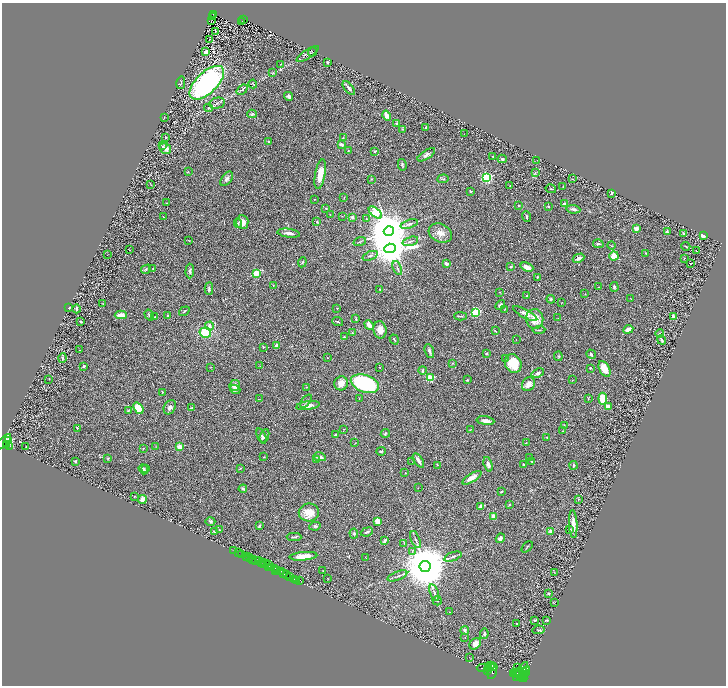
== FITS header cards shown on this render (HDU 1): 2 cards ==
NAXIS1  =                 1448
NAXIS2  =                 1367

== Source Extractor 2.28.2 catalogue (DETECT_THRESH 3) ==
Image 1448 x 1367 px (HDU 1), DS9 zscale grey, zoomed out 1/2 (1 PNG px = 2 x 2 image px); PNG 728 x 688 px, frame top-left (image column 1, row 1366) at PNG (2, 3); each listed source drawn as its Kron ellipse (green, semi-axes under 4 px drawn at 4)
Background 0.396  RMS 0.028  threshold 0.0852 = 3 sigma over >= 5 px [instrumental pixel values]
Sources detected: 356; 33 cannot appear on this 1/2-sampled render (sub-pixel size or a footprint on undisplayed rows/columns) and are neither listed nor drawn; the other 323 listed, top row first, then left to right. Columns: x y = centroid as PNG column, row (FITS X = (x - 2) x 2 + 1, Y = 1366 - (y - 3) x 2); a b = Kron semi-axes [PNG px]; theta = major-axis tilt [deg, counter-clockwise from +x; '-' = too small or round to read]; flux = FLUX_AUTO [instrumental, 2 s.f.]
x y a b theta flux
213 14 3 2 - 57
212 17 2 1 - 3.7
243 19 2 2 - 56
211 20 3 1 - 2
242 22 2 1 - 3.9
215 32 2 1 - 1.8
209 39 2 1 - 0.98
206 52 3 2 - 52
312 52 5 3 - 5.2
308 54 13 4 34 17
328 62 3 3 - 10
281 64 2 2 - 2.3
273 73 4 2 - 3.3
181 83 6 2 78 5.5
207 83 21 10 44 1100
253 84 4 3 - 4.6
349 88 8 3 -49 19
242 90 6 4 39 9.3
289 96 4 3 - 17
217 103 8 5 13 15
208 108 4 3 - 5.1
252 114 5 4 - 10
387 115 5 3 - 38
164 117 2 2 - 2.3
397 123 3 3 - 12
426 127 3 2 - 7.7
402 129 3 2 - 4.6
464 134 4 2 - 3
343 137 3 3 - 3.5
166 138 3 3 - 4.3
269 142 2 2 - 6.6
341 144 4 3 - 20
163 146 2 2 - 5.9
165 149 6 5 - 29
348 151 2 1 - 2.9
375 151 2 2 - 19
426 155 10 4 33 16
493 156 2 2 - 13
502 159 4 4 - 6.8
537 160 2 1 - 1.4
402 165 6 3 -77 7.2
188 172 3 2 - 1.9
535 172 4 2 - 4
320 174 15 5 80 71
487 177 3 3 - 960
227 179 8 5 55 16
372 179 2 2 - 2.3
443 179 6 3 4 7.6
573 179 2 1 - 2.5
151 184 4 1 - 2
510 185 2 1 - 2.1
563 186 2 1 - 1.9
551 189 5 2 - 4.9
470 191 2 2 - 24
611 193 4 2 - 6.7
344 197 3 2 - 3.6
314 199 2 1 - 2.2
167 203 2 2 - 4.2
564 203 4 2 - 8.2
519 206 2 2 - 4.3
548 206 2 2 - 10
326 208 3 2 - 2.9
573 209 7 3 -6 16
375 212 8 4 -40 600
330 214 2 2 - 2.2
342 216 2 1 - 1.7
163 217 2 2 - 2.2
352 217 3 3 - 13
526 217 5 2 - 8.2
367 219 4 3 - 5.6
242 222 7 6 - 45
317 222 3 2 - 5.1
238 223 4 3 - 6.7
409 224 9 3 17 14
636 229 4 3 - 17
389 231 5 4 - 27000
667 232 4 3 - 9.4
289 233 11 3 -7 23
440 233 12 9 -26 40
683 234 2 2 - 13
703 235 3 3 - 40
189 241 3 2 - 2.2
410 241 8 3 17 10
360 242 6 2 19 5.1
598 244 5 2 - 7.6
611 246 4 2 - 3.3
686 246 5 2 - 4.9
390 248 6 4 5 16000
129 250 2 1 - 2.5
696 250 3 1 - 1.7
646 253 2 2 - 3.2
107 255 2 1 - 1.5
370 256 8 3 20 10
614 256 5 4 - 59
578 258 6 3 29 21
684 258 2 2 - 2.3
302 262 5 3 - 7.4
446 263 3 2 - 29
691 263 2 1 - 29
511 266 3 2 - 5.8
527 267 6 4 -21 37
153 268 2 2 - 3.2
397 268 7 2 -66 6.9
146 269 5 3 - 6.4
190 271 7 4 89 13
256 273 3 3 - 240
537 277 2 2 - 6.4
273 285 3 2 - 2.5
599 287 3 1 - 1.7
614 287 5 4 - 8.7
209 289 6 3 -88 11
380 289 2 2 - 2.9
500 292 2 1 - 1.7
585 294 2 2 - 2
527 295 3 2 - 3.6
551 299 4 3 - 8.8
631 299 3 1 - 1.8
562 302 3 2 - 2.2
102 304 3 1 - 1.6
500 305 5 3 - 9.9
69 307 2 2 - 3
337 308 2 2 - 7.2
77 309 4 2 - 7.3
505 309 3 1 - 2.2
184 311 6 2 36 6.4
475 312 3 3 - 620
525 314 13 4 -28 28
121 315 6 3 2 44
149 315 6 3 -57 7.9
168 316 3 3 - 6.7
460 316 6 3 -3 8.8
673 316 3 2 - 15
155 317 4 2 - 4
558 318 3 2 - 1.8
356 319 3 2 - 6.2
535 319 10 8 -82 80
80 321 2 2 - 8.4
338 322 6 2 -21 4.5
369 325 5 3 - 36
209 326 4 3 - 26
628 329 5 3 - 29
380 330 8 6 -80 51
539 330 6 2 4 6.2
495 331 4 2 - 3.6
205 333 6 5 - 170
352 333 3 2 - 3.1
660 333 4 2 - 3.4
344 337 3 2 - 4.8
394 339 5 2 - 7.1
516 339 2 1 - 1.3
662 340 5 2 - 7.9
277 345 3 2 - 19
263 347 4 3 - 4.5
80 350 2 1 - 1.9
429 351 7 4 -68 16
486 353 3 3 - 6.1
591 354 5 3 - 6.7
558 356 5 3 - 6.3
63 358 5 3 - 8
327 358 2 2 - 3
505 358 3 3 - 3.6
452 363 2 2 - 2.9
513 364 10 8 -60 120
84 366 2 2 - 26
260 366 3 2 - 2
211 367 3 2 - 2.6
380 367 2 1 - 1.7
590 368 3 2 - 3.3
604 369 8 5 -62 77
422 370 4 2 - 8
538 373 6 4 20 12
430 378 3 3 - 260
49 379 2 1 - 2.3
467 380 3 2 - 5.3
572 380 3 2 - 2
341 383 7 6 - 44
365 384 14 8 -19 680
528 384 7 6 - 34
235 386 5 5 - 39
306 387 3 2 - 2
235 390 5 4 - 16
162 392 4 2 - 5
259 399 2 1 - 1.6
359 399 2 2 - 3.5
588 399 3 3 - 3.5
603 399 6 4 -84 110
306 401 8 3 49 10
308 406 12 4 9 39
170 407 8 5 60 18
191 407 3 3 - 3.7
608 407 4 4 - 32
138 408 6 4 -52 110
128 411 4 4 - 6
485 421 9 4 -8 25
564 425 3 2 - 2.8
77 428 2 2 - 5.6
344 429 2 1 - 1.3
470 430 4 2 - 3.6
563 431 2 2 - 2.5
385 433 4 3 - 5.5
335 435 3 3 - 7
261 436 8 4 -67 16
264 436 7 4 66 15
547 437 2 2 - 3.3
8 441 2 2 - 880
3 442 10 4 45 1800
355 443 3 2 - 2
526 443 3 2 - 2.4
7 445 2 2 - 290
9 446 3 2 - 200
156 446 3 2 - 2.5
26 447 2 2 - 2.2
179 447 2 2 - 120
143 448 2 2 - 10
381 451 5 2 - 5.3
264 457 2 2 - 3
320 457 6 3 -11 24
108 458 4 2 - 3.9
530 458 2 1 - 1.7
316 460 2 2 - 13
75 461 3 2 - 4.8
418 461 8 3 -57 23
531 461 4 3 - 4.6
412 462 2 1 - 1.4
488 464 7 4 -73 19
523 464 4 3 - 4.2
438 465 3 2 - 2.5
573 465 4 2 - 7.2
146 468 3 3 - 4.7
240 468 4 2 - 3.1
143 469 5 4 - 12
405 473 2 2 - 2.9
472 478 11 4 32 43
418 488 2 2 - 1.7
243 489 4 3 - 9.2
501 491 3 2 - 4.4
135 496 2 2 - 3.2
142 499 4 4 - 30
578 499 3 3 - 3.8
509 505 3 2 - 4.4
481 507 2 2 - 60
309 512 10 9 - 83
493 516 4 3 - 27
210 521 5 4 - 8.1
377 521 4 3 - 64
573 524 14 4 -87 51
259 526 4 3 - 10
315 526 6 4 7 8.3
570 529 3 3 - 4.5
220 530 3 2 - 4.5
214 531 3 2 - 9.6
551 531 2 2 - 39
367 532 6 3 22 12
354 534 5 3 - 6.4
294 537 7 2 -1 8.9
500 538 5 4 - 17
385 540 4 2 - 10
415 540 9 2 -69 11
404 543 3 2 - 2.6
527 547 6 2 46 5
234 551 2 1 - 46
413 551 3 3 - 5.3
238 553 2 1 - 180
242 554 3 2 - 610
246 556 4 2 - 160
303 556 14 4 4 78
453 557 9 3 20 12
250 558 3 1 - 55
366 558 3 2 - 2.1
252 560 4 2 - 120
259 560 2 1 - 330
256 561 3 2 - 520
263 562 3 1 - 380
261 564 2 2 - 480
264 564 2 1 - 250
266 564 3 1 - 67
269 564 3 2 - 310
425 566 5 5 - 45000
268 567 4 1 - 150
271 567 3 1 - 330
275 568 3 2 - 670
276 570 2 1 - 220
278 570 2 2 - 570
281 571 2 1 - 27
323 571 3 2 - 2.1
554 572 3 2 - 2
284 574 3 2 - 620
287 575 2 1 - 290
289 576 3 2 - 540
397 576 10 2 21 10
327 578 2 2 - 1.5
294 579 3 2 - 68
296 580 2 1 - 44
300 580 2 1 - 120
434 593 9 3 -71 11
549 594 3 3 - 7.8
437 601 5 2 - 3.2
554 603 2 1 - 1.7
450 612 3 2 - 2
535 620 2 2 - 7
546 620 4 2 - 6.8
517 623 3 2 - 2.2
465 630 4 4 - 18
538 630 6 3 12 6.5
484 634 5 4 - 10
465 637 2 2 - 2.6
475 644 6 5 - 37
469 657 2 2 - 1.6
490 665 2 2 - 1600
489 667 3 2 - 1500
493 667 4 2 - 3100
484 668 7 3 -1 6800
518 668 2 1 - 1.7
487 670 3 2 - 2000
492 671 8 3 74 4100
520 671 11 3 55 4700
515 672 3 2 - 2000
523 672 3 2 - 1400
525 672 6 2 62 1400
513 673 3 2 - 2000
517 674 2 1 - 920
523 675 4 3 - 1800
522 678 5 2 - 1400
At the frame edge (FLAGS 8, measured only in part): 1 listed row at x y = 3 442
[33 sub-pixel or undisplayed-footprint detections neither listed nor drawn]